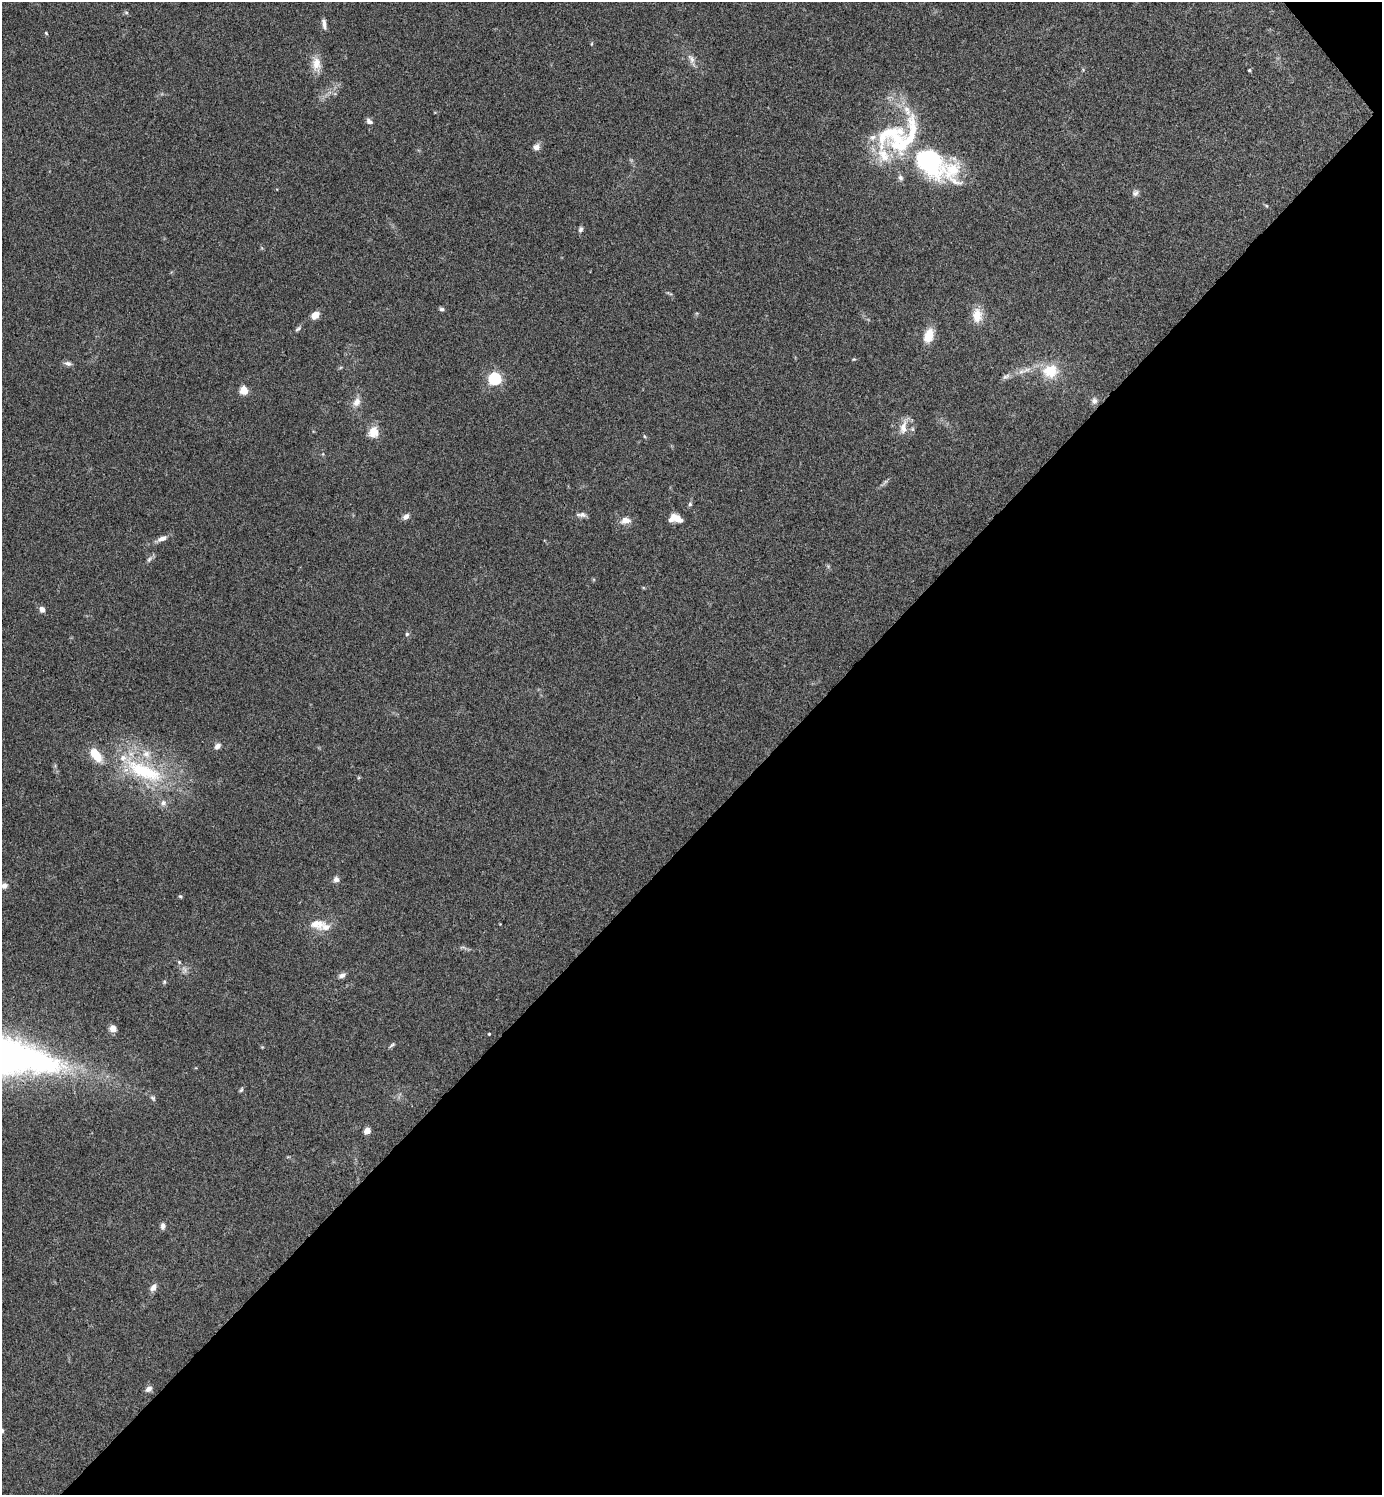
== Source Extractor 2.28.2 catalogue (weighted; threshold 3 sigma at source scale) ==
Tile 12 of 4 x 4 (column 4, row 3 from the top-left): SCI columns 4301-5680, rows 1499-2991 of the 5980 x 5981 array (HDU 1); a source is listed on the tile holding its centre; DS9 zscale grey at full resolution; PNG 1384 x 1497 px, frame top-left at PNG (2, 2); no overlay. Shown black and unused: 45% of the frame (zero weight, under 3 of 4 exposures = <1% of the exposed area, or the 3 px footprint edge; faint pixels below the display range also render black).
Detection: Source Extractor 2.28.2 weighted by HDU 2 'WHT'; one run over the whole footprint, this tile lists its part. Background 0.115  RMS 0.0066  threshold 0.0295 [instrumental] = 3 sigma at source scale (4.5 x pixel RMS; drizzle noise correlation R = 1.50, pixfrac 1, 0.05/0.05 arcsec/px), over >= 5 px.
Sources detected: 72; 1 too faint to see at this stretch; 1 inside a brighter object's white glare — not listed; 10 inside a brighter listed object's ellipse — not listed separately; the other 60 listed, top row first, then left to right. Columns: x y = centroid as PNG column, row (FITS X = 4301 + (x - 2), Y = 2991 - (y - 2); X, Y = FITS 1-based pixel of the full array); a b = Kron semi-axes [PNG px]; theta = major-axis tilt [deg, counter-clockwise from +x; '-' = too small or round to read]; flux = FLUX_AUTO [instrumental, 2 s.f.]
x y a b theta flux
126 12 6 4 -1 0.92
324 24 13 5 -80 2.8
46 33 5 3 - 0.65
591 44 5 3 - 0.57
691 59 15 7 -64 3.7
316 64 20 12 -84 8.3
1249 70 3 3 - 0.77
906 109 10 9 - 5
369 121 8 5 -36 2.1
536 147 9 8 - 3.1
883 155 42 19 -86 23
929 162 57 30 -40 88
1135 193 9 8 - 2.2
1266 206 6 4 -45 0.79
581 229 8 5 72 1.7
442 309 7 5 -1 1.3
315 315 9 7 37 5.8
977 315 17 11 89 10
298 329 9 5 37 1.4
929 335 15 9 71 12
854 359 5 3 - 0.63
68 363 10 6 -10 2.2
1027 369 14 5 20 3.7
1050 371 19 16 15 17
1006 377 12 6 24 2.2
495 378 6 6 - 100
244 390 5 5 - 25
1094 401 9 8 - 2.6
357 402 12 9 66 4.8
903 427 19 10 80 6.8
373 432 14 12 83 8.4
644 436 5 3 - 0.68
690 504 6 5 - 1.2
581 515 14 6 -4 2.6
406 517 8 6 39 3
677 518 13 7 -25 7.4
625 520 11 8 8 5.3
162 538 13 6 22 3.9
149 559 10 5 52 1.9
42 609 8 6 -69 2.8
407 634 5 5 - 1.1
217 746 9 6 48 2.7
144 771 63 21 -26 63
163 803 8 7 - 2.8
336 879 7 7 - 2.6
4 885 7 6 - 3
180 896 5 5 - 0.84
317 924 23 14 -1 10
179 962 5 4 - 0.85
342 975 9 6 26 2.5
164 982 5 5 - 0.88
113 1028 7 6 - 5.1
489 1034 3 3 - 0.7
392 1045 9 4 39 1.2
241 1090 7 4 62 1.1
153 1098 8 6 -45 1.4
367 1130 5 4 - 11
163 1226 8 6 86 2.2
153 1287 8 6 57 4
148 1389 8 6 35 2.9